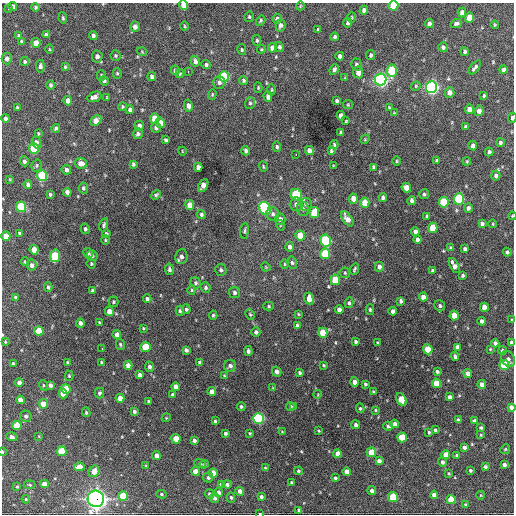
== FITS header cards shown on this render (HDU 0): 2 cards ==
NAXIS1  =                  512 / Axis length
NAXIS2  =                  512 / Axis length

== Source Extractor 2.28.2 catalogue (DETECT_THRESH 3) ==
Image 512 x 512 px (HDU 0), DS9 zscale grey, 1 PNG px = 1 image px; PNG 516 x 516 px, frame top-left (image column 1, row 512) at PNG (2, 3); each listed source drawn as its Kron ellipse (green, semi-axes under 4 px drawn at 4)
Background 1500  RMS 35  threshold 105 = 3 sigma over >= 5 px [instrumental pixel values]
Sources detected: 372; all 372 listed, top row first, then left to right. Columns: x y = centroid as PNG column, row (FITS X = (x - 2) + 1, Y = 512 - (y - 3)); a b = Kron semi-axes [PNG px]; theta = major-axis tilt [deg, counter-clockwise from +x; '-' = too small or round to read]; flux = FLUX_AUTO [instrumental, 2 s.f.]
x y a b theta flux
184 5 5 4 - 2.4e+04
13 6 4 4 - 9.4e+03
300 6 4 2 - 1.9e+03
393 6 5 5 - 7.9e+04
35 7 4 4 - 3.5e+03
9 9 3 2 - 2.3e+03
364 10 4 4 - 8.5e+03
462 13 5 4 - 1.2e+04
249 17 5 5 - 3.6e+03
351 17 5 2 - 2.2e+03
63 18 6 3 -80 3.3e+03
470 18 5 4 - 4.6e+04
277 19 5 4 - 7.2e+03
261 21 5 4 - 3.8e+03
348 23 5 4 - 6.2e+03
456 23 6 4 18 5.3e+03
429 24 4 4 - 1.1e+04
280 25 6 4 75 7.1e+03
495 25 4 3 - 2.4e+03
184 26 5 3 - 2.4e+03
135 27 5 4 - 1.1e+04
318 30 3 3 - 3.5e+03
19 35 4 4 - 4.0e+03
46 35 4 3 - 5.8e+03
93 36 4 4 - 7.7e+03
335 37 4 3 - 4.9e+03
257 41 5 4 - 3.1e+03
22 42 4 3 - 3.9e+03
36 43 5 4 - 3.1e+04
279 47 5 4 - 5.4e+03
443 47 5 4 - 5.6e+03
272 48 5 4 - 1.4e+04
49 49 5 3 - 2.4e+03
261 49 4 3 - 2.3e+03
242 50 5 4 - 3.3e+03
142 52 5 3 - 1.9e+03
465 52 4 3 - 5.6e+03
371 55 5 4 - 4.6e+03
97 56 6 5 - 9.9e+03
115 56 5 5 - 3.4e+03
340 56 4 4 - 7.4e+03
7 59 5 5 - 8.5e+03
195 61 5 4 - 1.0e+04
25 62 4 4 - 3.4e+03
356 64 6 5 - 5.0e+03
206 65 5 4 - 4.9e+03
40 66 6 4 -85 6.5e+03
65 67 3 3 - 3.0e+03
475 67 8 3 50 6.9e+03
334 69 6 4 66 7.0e+03
503 69 4 3 - 7.7e+03
175 70 5 4 - 5.3e+03
392 70 6 5 - 1.2e+05
188 71 3 2 - 3.4e+03
358 72 6 5 - 1.6e+04
117 73 5 4 - 3.5e+03
180 74 4 3 - 2.4e+03
101 76 5 4 - 2.8e+03
152 77 4 4 - 8.2e+03
224 77 5 5 - 1.9e+05
345 78 3 3 - 1.9e+03
104 80 5 4 - 5.4e+03
243 80 5 4 - 4.0e+03
381 80 6 5 - 7.8e+05
219 82 6 6 - 7.3e+03
51 85 5 4 - 4.8e+03
416 86 5 4 - 3.0e+03
431 87 6 5 - 7.4e+05
258 88 5 4 - 2.4e+03
272 90 6 3 90 2.2e+03
450 92 5 5 - 1.5e+04
212 94 5 4 - 2.8e+03
484 95 4 3 - 2.8e+03
94 97 7 5 22 1.1e+04
107 97 4 2 - 1.8e+03
268 97 5 4 - 7.5e+03
68 101 5 4 - 1.6e+04
337 101 4 3 - 4.7e+03
250 103 6 5 - 4.1e+03
348 105 5 4 - 2.6e+03
188 106 6 4 -78 1.1e+04
123 107 4 4 - 2.6e+03
17 108 3 3 - 3.1e+03
389 108 4 3 - 2.0e+03
469 109 5 4 - 2.1e+04
130 110 4 4 - 9.9e+03
479 111 5 4 - 1.2e+04
394 113 4 3 - 1.9e+03
341 116 5 4 - 1.5e+04
6 118 4 4 - 6.7e+03
512 118 5 3 - 7.3e+03
155 119 5 4 - 5.2e+04
96 120 6 4 45 2.3e+04
346 121 3 2 - 2.1e+03
160 123 5 4 - 3.4e+04
139 126 5 5 - 1.0e+04
465 127 3 3 - 3.9e+03
56 128 4 3 - 4.2e+03
156 128 5 5 - 7.0e+03
341 133 3 3 - 4.0e+03
38 134 3 3 - 2.8e+03
138 134 5 4 - 6.6e+03
365 139 5 4 - 2.2e+03
166 140 4 3 - 3.8e+03
36 142 6 4 -69 6.1e+03
500 142 4 4 - 4.3e+03
334 145 4 3 - 3.1e+03
473 146 4 4 - 9.9e+03
277 147 5 4 - 4.0e+03
34 148 5 5 - 1.1e+05
309 150 4 4 - 1.1e+04
182 151 4 2 - 1.4e+03
246 151 4 3 - 5.4e+03
331 151 4 3 - 3.5e+03
489 152 4 3 - 5.3e+03
296 155 3 2 - 4.5e+03
24 161 5 4 - 6.3e+03
396 161 5 3 - 2.5e+03
437 161 4 3 - 4.1e+03
467 161 4 3 - 2.3e+03
81 164 6 5 - 1.9e+04
133 164 4 3 - 4.3e+03
37 166 6 5 - 4.0e+03
333 166 3 2 - 2.0e+03
198 167 4 4 - 1.1e+04
263 167 5 3 - 2.4e+03
373 167 4 3 - 4.0e+03
66 170 5 5 - 8.1e+03
496 175 5 4 - 6.4e+03
42 176 5 5 - 1.7e+05
10 179 4 3 - 1.9e+03
28 184 4 4 - 7.3e+03
203 186 7 4 61 2.8e+04
83 188 6 4 -81 4.7e+03
406 188 5 4 - 1.8e+04
67 192 4 4 - 1.0e+04
50 194 4 3 - 3.5e+03
424 194 5 5 - 3.9e+03
156 195 5 4 - 4.0e+03
296 195 6 5 - 1.6e+05
383 197 4 4 - 6.0e+03
353 199 5 4 - 2.0e+04
459 199 5 5 - 2.4e+05
412 200 4 4 - 7.7e+03
444 202 5 5 - 9.8e+04
365 203 5 4 - 3.8e+04
296 204 7 6 - 8.7e+03
306 204 6 6 - 6.5e+03
190 205 5 4 - 3.2e+04
21 207 5 5 - 1.4e+05
265 208 7 5 -61 2.3e+05
468 208 5 4 - 7.1e+03
303 209 7 6 - 7.3e+03
314 213 5 5 - 6.5e+04
201 214 4 4 - 4.5e+03
273 214 7 6 - 6.4e+03
512 216 4 3 - 2.1e+03
427 217 4 4 - 5.9e+03
280 219 5 5 - 9.0e+03
347 219 8 4 -55 1.6e+04
482 223 4 4 - 6.2e+03
493 224 4 3 - 1.9e+03
104 225 7 4 73 4.3e+03
280 225 5 3 - 2.0e+03
433 228 5 4 - 6.7e+04
85 229 5 4 - 5.3e+03
244 231 7 3 83 3.7e+03
415 231 4 4 - 8.4e+03
20 233 4 3 - 4.6e+03
106 234 4 3 - 4.6e+03
300 235 5 4 - 4.2e+04
6 236 5 4 - 3.1e+04
417 239 4 3 - 6.5e+03
105 240 4 4 - 2.6e+03
326 241 6 5 - 2.4e+05
289 247 5 4 - 8.5e+03
450 248 4 3 - 3.6e+03
465 249 4 3 - 5.0e+03
34 250 5 4 - 3.0e+04
507 252 4 4 - 4.8e+03
88 253 5 4 - 6.1e+03
325 254 5 5 - 1.0e+05
55 256 6 5 - 1.0e+05
92 256 5 5 - 5.7e+03
181 257 7 6 - 9.2e+03
25 262 4 3 - 3.0e+03
91 263 5 5 - 3.7e+03
292 263 6 5 - 4.7e+03
284 264 5 3 - 2.5e+03
31 265 5 5 - 9.0e+03
454 266 8 4 -61 1.2e+04
266 267 5 3 - 2.0e+03
379 267 5 4 - 8.2e+03
169 269 6 4 -81 6.1e+03
354 269 6 3 72 3.3e+03
221 270 6 5 - 5.7e+03
432 270 3 3 - 3.5e+03
345 273 5 5 - 3.7e+03
462 276 3 3 - 3.6e+03
335 280 5 5 - 7.2e+04
196 283 6 5 - 4.4e+03
48 287 4 3 - 4.3e+03
205 287 6 5 - 4.9e+03
92 290 3 3 - 3.8e+03
192 290 5 4 - 2.8e+03
234 293 5 5 - 5.6e+03
16 297 4 3 - 4.9e+03
423 297 4 4 - 1.8e+04
147 299 4 4 - 5.6e+03
309 299 6 5 - 2.0e+04
401 301 4 3 - 4.5e+03
114 302 5 5 - 3.7e+03
349 303 5 4 - 3.9e+03
269 306 5 4 - 3.1e+03
440 306 6 5 - 4.8e+03
484 307 4 4 - 2.0e+04
186 309 5 4 - 4.2e+03
370 309 5 4 - 3.8e+03
339 310 4 4 - 1.1e+04
109 311 5 4 - 1.8e+04
180 311 5 4 - 4.5e+03
393 311 4 4 - 8.9e+03
250 314 5 4 - 3.1e+03
298 314 4 3 - 1.9e+03
213 315 4 4 - 3.2e+03
454 315 5 4 - 3.5e+04
512 320 3 2 - 2.5e+03
482 321 4 4 - 7.6e+03
99 322 4 2 - 2.0e+03
80 323 4 4 - 1.0e+04
297 325 4 3 - 6.0e+03
143 328 4 3 - 2.3e+03
39 331 5 4 - 4.3e+04
256 332 4 4 - 6.1e+03
323 333 5 4 - 4.7e+04
117 335 4 4 - 1.4e+04
5 342 3 2 - 2.1e+03
356 342 4 3 - 4.3e+03
511 342 4 3 - 4.9e+03
377 343 3 3 - 2.3e+03
495 343 4 4 - 7.3e+03
120 344 6 4 -75 3.4e+03
145 347 5 5 - 7.8e+04
457 347 4 4 - 9.4e+03
102 349 2 2 - 2.6e+03
428 349 5 4 - 6.0e+04
490 349 3 3 - 2.0e+03
186 350 4 4 - 6.7e+03
248 351 5 4 - 5.3e+03
502 351 4 3 - 5.3e+03
455 356 4 4 - 6.0e+03
508 359 8 6 -57 7.0e+03
101 362 3 3 - 2.4e+03
68 363 4 3 - 4.8e+03
200 363 4 4 - 6.2e+03
13 364 4 3 - 5.0e+03
128 365 4 4 - 1.7e+04
324 365 3 3 - 2.6e+03
504 365 5 5 - 1.0e+05
230 366 6 6 - 8.6e+03
149 367 5 4 - 7.3e+03
277 372 5 4 - 1.1e+04
437 372 4 3 - 4.9e+03
300 373 4 4 - 4.3e+03
468 373 4 4 - 1.3e+04
140 375 4 4 - 9.9e+03
224 375 3 3 - 2.0e+03
69 376 5 4 - 2.7e+03
354 382 4 4 - 1.3e+04
19 383 4 4 - 1.0e+04
436 383 5 4 - 5.1e+04
365 384 3 3 - 3.6e+03
482 384 4 4 - 1.3e+04
43 385 5 3 - 2.2e+03
50 385 4 3 - 7.1e+03
176 387 4 4 - 1.1e+04
273 388 4 3 - 2.0e+03
66 389 5 4 - 8.0e+04
373 391 4 3 - 2.3e+03
212 392 4 4 - 1.5e+04
99 393 5 5 - 5.5e+03
63 394 5 4 - 2.6e+04
318 394 4 3 - 1.7e+03
173 395 4 3 - 5.8e+03
450 397 4 4 - 8.1e+03
120 398 4 4 - 2.4e+04
20 400 4 4 - 1.3e+04
401 400 7 4 -62 4.6e+04
148 401 3 3 - 2.7e+03
43 404 4 4 - 2.8e+04
290 406 4 4 - 4.0e+03
294 406 4 3 - 3.0e+03
241 407 4 4 - 3.8e+03
511 407 4 4 - 1.1e+04
360 408 5 4 - 3.2e+03
376 410 3 3 - 2.6e+03
134 411 4 3 - 5.6e+03
86 412 5 3 - 3.2e+03
26 416 6 5 - 6.7e+03
166 418 4 3 - 2.0e+03
258 418 5 5 - 3.4e+05
458 420 4 4 - 7.6e+03
215 421 3 3 - 3.6e+03
474 421 4 3 - 3.6e+03
395 424 4 4 - 1.0e+04
17 425 5 4 - 4.5e+04
356 425 4 4 - 5.6e+03
388 426 5 4 - 4.9e+03
481 428 4 3 - 5.0e+03
435 430 4 3 - 3.2e+03
282 431 4 2 - 1.4e+03
318 431 3 2 - 2.0e+03
429 432 3 3 - 2.9e+03
225 433 4 3 - 5.2e+03
250 433 3 3 - 2.4e+03
481 435 4 4 - 2.1e+03
39 436 4 3 - 1.7e+03
11 437 5 4 - 6.9e+03
402 437 5 5 - 7.0e+04
176 439 5 4 - 5.0e+04
194 440 4 4 - 7.4e+03
464 447 4 3 - 6.7e+03
505 449 5 4 - 2.7e+03
62 451 5 4 - 8.1e+04
2 452 4 2 - 3.0e+03
371 452 5 4 - 4.5e+04
338 454 4 4 - 1.7e+04
156 455 4 4 - 1.2e+04
446 455 4 4 - 2.7e+04
457 455 4 4 - 4.2e+03
379 461 4 4 - 1.0e+04
442 462 4 4 - 5.9e+03
200 464 6 4 -23 4.7e+03
204 464 4 3 - 3.5e+03
146 465 4 2 - 1.8e+03
504 465 4 3 - 7.9e+03
79 467 5 4 - 2.8e+04
485 467 3 3 - 4.5e+03
265 468 4 3 - 2.5e+03
470 470 3 3 - 3.5e+03
94 471 6 5 - 1.8e+04
195 471 4 4 - 2.2e+04
298 471 4 4 - 3.9e+03
347 472 4 4 - 2.0e+04
213 473 5 4 - 3.9e+04
449 473 4 3 - 2.5e+03
208 478 5 5 - 5.5e+03
335 478 4 3 - 4.7e+03
292 483 3 3 - 3.4e+03
44 484 4 4 - 2.2e+04
221 484 4 3 - 2.9e+03
227 484 4 4 - 6.1e+03
30 485 6 4 -8 3.0e+03
17 487 4 4 - 2.7e+03
240 491 4 4 - 9.7e+03
372 491 4 4 - 7.8e+03
218 493 4 4 - 1.1e+04
161 494 5 4 - 3.6e+03
210 494 5 4 - 4.7e+03
434 495 4 4 - 1.2e+04
481 495 4 3 - 1.8e+03
123 496 5 4 - 8.5e+04
231 497 5 4 - 3.8e+03
261 497 4 3 - 5.2e+03
393 497 5 5 - 9.2e+04
214 498 5 4 - 7.1e+03
26 499 4 4 - 2.5e+03
96 499 8 8 - 1.5e+06
451 499 4 4 - 4.8e+04
465 504 3 3 - 2.8e+03
299 511 4 4 - 7.7e+03
260 514 3 2 - 1.9e+03
At the frame edge (FLAGS 8, measured only in part): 9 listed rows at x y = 184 5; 393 6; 512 118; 512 216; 512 320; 511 342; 511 407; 2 452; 260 514